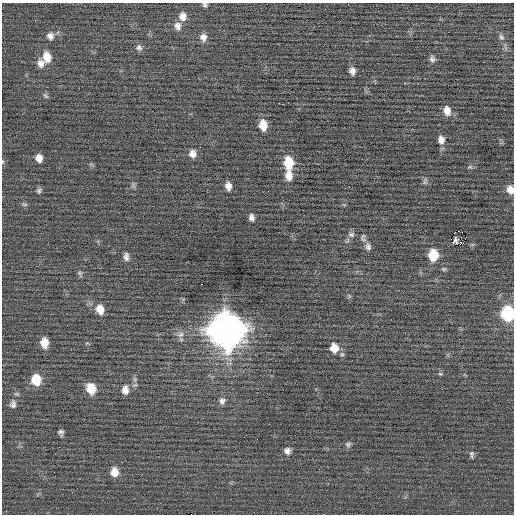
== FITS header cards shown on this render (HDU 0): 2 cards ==
NAXIS1  =                  512 / Axis length
NAXIS2  =                  512 / Axis length

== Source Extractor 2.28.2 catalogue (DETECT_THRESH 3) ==
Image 512 x 512 px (HDU 0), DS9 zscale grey, 1 PNG px = 1 image px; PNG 516 x 516 px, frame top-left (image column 1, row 512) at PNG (2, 3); no overlay
Background 0.0272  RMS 0.69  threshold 2.08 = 3 sigma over >= 5 px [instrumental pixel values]
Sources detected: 55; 1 with non-positive FLUX_AUTO (blend fragments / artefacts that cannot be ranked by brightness) is not listed; the other 54 listed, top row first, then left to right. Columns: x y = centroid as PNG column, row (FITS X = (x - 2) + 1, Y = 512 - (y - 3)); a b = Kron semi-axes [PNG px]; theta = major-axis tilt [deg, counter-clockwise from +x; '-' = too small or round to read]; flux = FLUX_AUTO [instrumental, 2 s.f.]
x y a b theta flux
205 5 6 5 - 100
183 16 11 10 - 350
178 26 11 9 -76 280
50 36 11 9 -75 250
203 37 10 9 - 270
501 37 10 6 -53 150
139 48 9 8 - 170
47 57 13 10 -82 610
432 59 9 7 -88 150
41 63 11 9 -73 290
352 71 8 6 -80 240
45 96 9 5 -48 90
447 111 11 8 -76 380
263 125 10 8 -82 660
441 140 10 8 -83 290
200 147 2 2 - 76
192 154 9 8 - 300
39 158 8 7 - 340
2 162 5 3 - 49
288 163 12 8 -83 1200
470 167 8 4 0 74
289 175 12 8 -87 480
425 181 11 3 75 84
228 186 9 7 -82 260
510 190 10 8 -69 330
39 191 8 6 86 110
24 204 10 3 -9 75
251 217 8 6 -78 170
458 231 2 2 - 910
351 234 9 7 -11 160
451 239 2 2 - 1000
455 240 4 4 - 92
368 247 10 8 -79 200
433 255 10 8 89 1300
126 257 11 7 -87 190
80 273 8 6 -21 93
201 284 3 2 - 380
100 309 11 8 -68 540
508 313 9 8 - 4200
227 330 14 13 - 94000
181 334 9 7 30 220
44 343 9 7 -85 620
334 348 10 9 - 590
440 374 6 4 -2 60
36 380 10 9 - 1000
91 389 10 8 -74 900
125 390 12 9 88 320
222 401 9 8 - 190
13 404 11 8 83 200
61 432 6 5 - 130
348 444 8 7 - 110
287 451 8 8 - 200
472 454 11 5 -88 110
114 472 10 9 - 470
At the frame edge (FLAGS 8, measured only in part): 4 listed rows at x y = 205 5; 2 162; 510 190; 508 313
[1 non-positive-flux detection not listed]